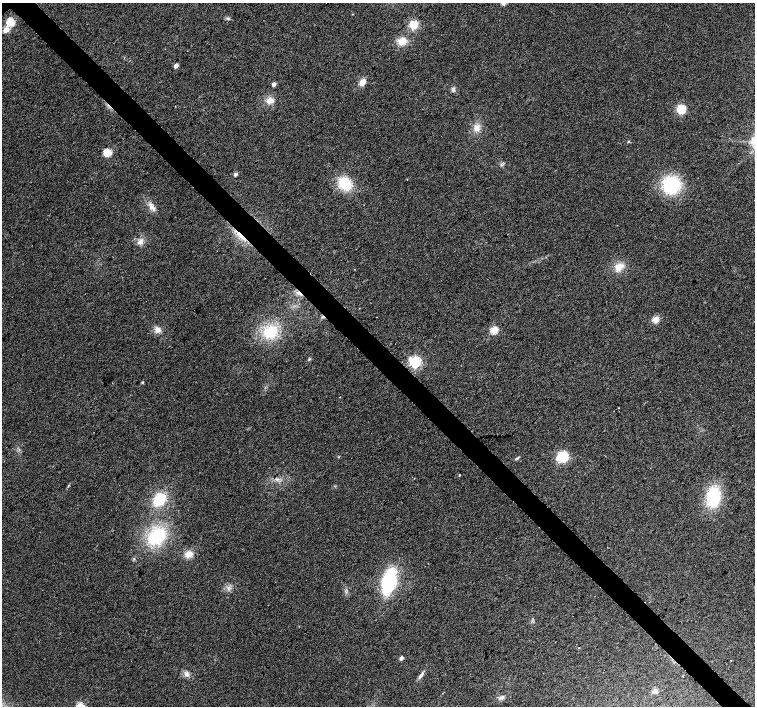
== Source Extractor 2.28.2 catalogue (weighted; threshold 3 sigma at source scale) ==
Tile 6 of 4 x 4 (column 2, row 2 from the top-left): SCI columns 1511-3015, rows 3037-4444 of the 6026 x 6007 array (HDU 1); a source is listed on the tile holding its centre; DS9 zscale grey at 2 x 2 block average (1 PNG px = mean of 2 x 2 image px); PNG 757 x 708 px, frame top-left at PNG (2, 3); no overlay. Shown black and unused: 4% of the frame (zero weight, under 2 of 3 exposures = <1% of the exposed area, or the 3 px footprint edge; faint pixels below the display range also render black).
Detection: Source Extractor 2.28.2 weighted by HDU 2 'WHT'; one run over the whole footprint, this tile lists its part. Background 0.0157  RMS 0.0077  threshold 0.0345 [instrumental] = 3 sigma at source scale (4.5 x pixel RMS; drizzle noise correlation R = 1.50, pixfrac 1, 0.0396/0.0396 arcsec/px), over >= 5 px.
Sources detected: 50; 3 cosmic-ray / hot-pixel residue — not listed; the other 47 listed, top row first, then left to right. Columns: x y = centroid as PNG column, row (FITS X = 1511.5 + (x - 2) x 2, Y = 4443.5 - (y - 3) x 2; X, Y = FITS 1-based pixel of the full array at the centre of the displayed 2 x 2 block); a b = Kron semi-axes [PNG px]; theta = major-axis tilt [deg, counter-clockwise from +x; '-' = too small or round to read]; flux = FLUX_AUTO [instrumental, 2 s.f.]
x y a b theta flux
352 14 2 2 - 1
228 18 4 4 - 2.7
10 22 3 3 - 100
413 25 8 7 - 27
6 30 3 3 - 29
402 41 10 8 27 22
176 66 3 2 - 15
362 82 9 6 62 13
274 84 3 2 - 13
452 90 5 4 - 3.6
269 101 9 8 - 14
681 109 8 7 - 36
476 128 10 8 61 14
628 141 3 2 - 1.2
107 153 3 3 - 97
236 174 3 3 - 7
407 179 2 2 - 0.76
345 184 12 9 -52 69
671 185 14 14 - 130
152 207 13 6 -56 12
240 236 20 4 -44 18
141 241 8 6 52 10
619 267 12 8 38 20
355 269 2 2 - 1.7
656 319 3 3 - 63
158 330 8 7 - 11
494 330 3 3 - 83
270 332 19 16 23 65
415 362 4 4 - 350
142 382 3 3 - 2
618 408 2 2 - 1.9
563 457 9 8 - 57
516 458 6 3 36 2.6
459 475 2 2 - 1.4
68 486 4 2 - 1.7
713 497 15 11 -89 110
159 499 15 11 47 57
156 536 19 13 41 110
188 554 10 8 20 15
389 582 18 9 74 190
401 658 3 2 - 9.4
731 660 2 2 - 8.1
186 674 7 6 - 7.3
421 675 11 3 53 6.3
655 691 7 5 37 6
501 698 7 4 11 5.1
80 706 3 3 - 93
Overlapping masked pixels (flux is a lower limit): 1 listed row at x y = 240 236
Isophote crosses this tile's border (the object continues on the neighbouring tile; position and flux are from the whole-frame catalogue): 1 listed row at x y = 80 706
Diffuse or blended objects may show on this block-average render without a row.